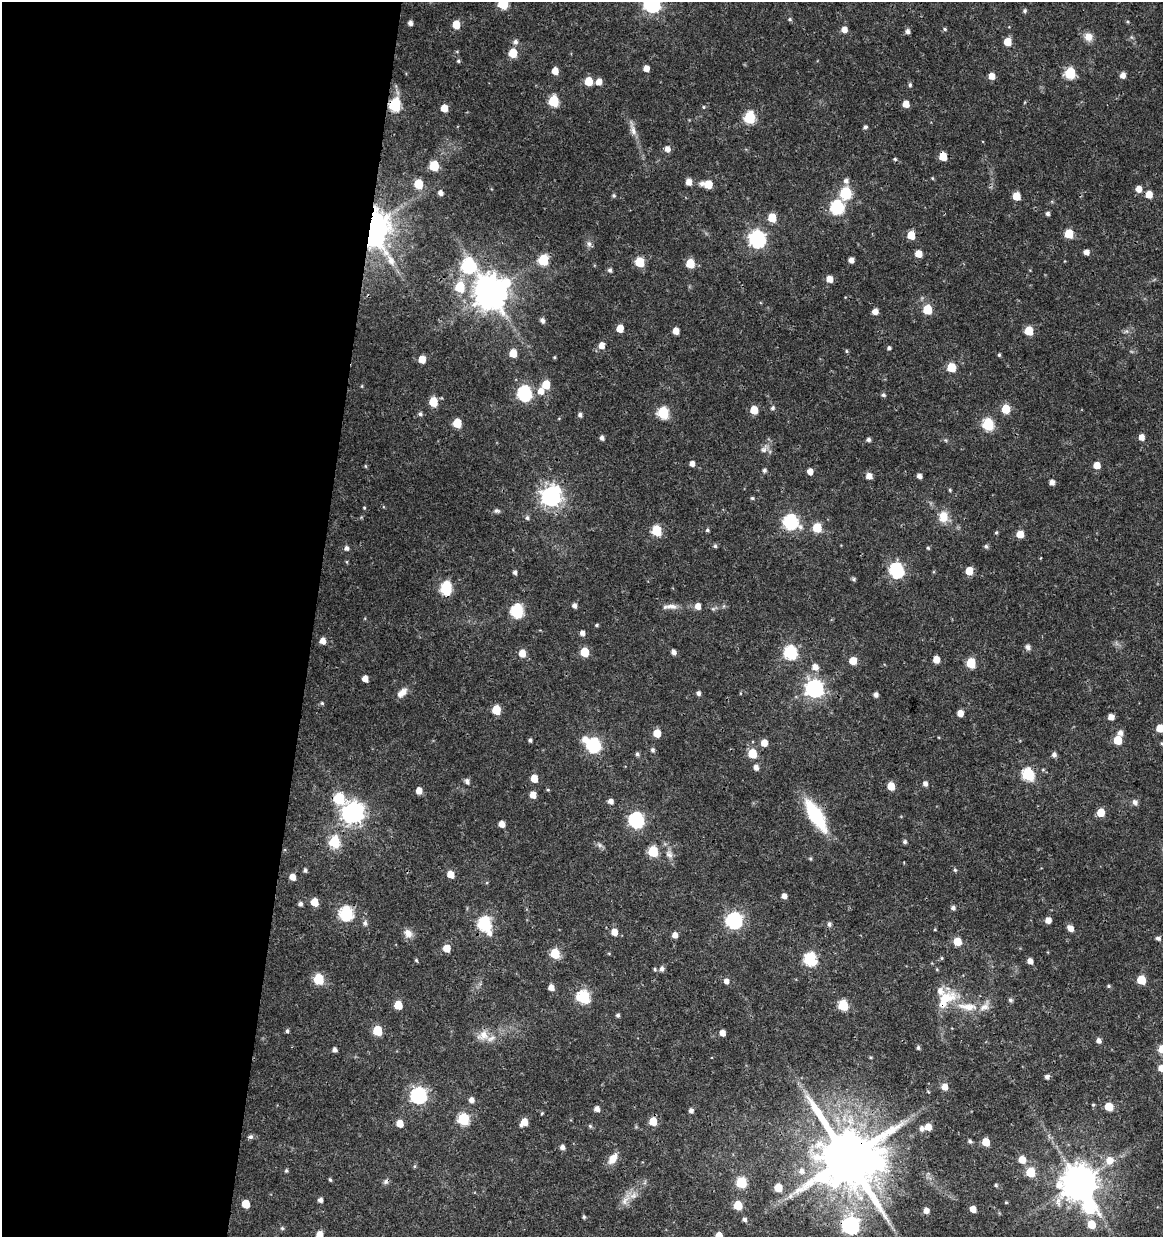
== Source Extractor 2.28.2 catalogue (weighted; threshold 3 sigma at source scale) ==
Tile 5 of 4 x 4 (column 1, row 2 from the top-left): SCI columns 283-1443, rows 2472-3706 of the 5147 x 4948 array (HDU 1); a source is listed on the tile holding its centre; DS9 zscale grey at full resolution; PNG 1165 x 1239 px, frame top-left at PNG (2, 2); no overlay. Shown black and unused: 27% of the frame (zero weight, under 3 of 4 exposures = <1% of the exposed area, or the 3 px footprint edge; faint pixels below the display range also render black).
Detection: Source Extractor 2.28.2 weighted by HDU 2 'WHT'; one run over the whole footprint, this tile lists its part. Background 0.0216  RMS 0.002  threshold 0.00884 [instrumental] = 3 sigma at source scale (4.5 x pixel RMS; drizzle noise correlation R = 1.50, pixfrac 1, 0.0396/0.0396 arcsec/px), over >= 5 px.
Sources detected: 292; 1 inside a brighter object's white glare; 1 cosmic-ray / hot-pixel residue — not listed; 4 inside a brighter listed object's ellipse — not listed separately; the other 286 listed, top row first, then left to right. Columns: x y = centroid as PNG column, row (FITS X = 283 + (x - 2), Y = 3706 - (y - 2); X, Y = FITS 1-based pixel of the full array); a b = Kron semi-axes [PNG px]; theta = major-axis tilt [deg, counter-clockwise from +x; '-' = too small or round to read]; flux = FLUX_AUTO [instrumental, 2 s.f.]
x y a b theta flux
503 3 7 6 - 13
652 4 8 7 - 70
1025 11 5 5 - 0.38
790 19 6 4 -1 0.3
410 23 5 4 - 0.8
456 24 6 5 - 3.7
844 29 6 6 - 1.3
945 29 5 4 - 0.25
907 31 5 5 - 0.7
1088 37 11 10 - 1.5
515 42 7 6 - 0.65
1007 42 6 5 - 3.6
513 53 6 6 - 5
458 61 5 4 - 0.31
646 68 5 5 - 1.5
555 71 6 5 - 1.8
1070 73 6 6 - 12
1123 75 6 5 - 1.2
991 76 6 5 - 1.7
588 81 6 5 - 4.1
599 82 6 6 - 1.6
910 85 5 4 - 0.35
553 101 7 6 - 11
906 104 5 5 - 2.1
395 105 7 6 - 20
704 107 4 4 - 0.22
444 108 6 5 - 2.4
750 118 7 6 - 17
865 127 5 4 - 0.43
633 131 14 7 -77 1.3
667 149 6 6 - 1.2
943 156 6 5 - 3.8
895 159 5 4 - 0.26
434 166 6 6 - 8.6
932 178 4 4 - 0.19
846 181 7 7 - 0.78
689 182 6 5 - 1.5
418 184 6 6 - 5.9
708 184 8 6 -9 4.6
1138 189 6 6 - 1.6
440 193 5 5 - 0.76
846 193 7 6 - 16
1149 194 6 5 - 2.5
614 196 5 5 - 0.33
1016 196 6 5 - 3.3
837 207 7 7 - 28
1047 213 5 5 - 0.48
772 218 6 5 - 5.2
372 228 13 9 -81 390
1069 234 6 5 - 5.8
911 235 6 5 - 3.9
757 239 9 7 -65 58
589 244 9 6 -74 0.66
1086 252 5 5 - 1.1
918 254 6 5 - 2.4
543 260 7 6 - 9.8
851 260 5 4 - 1.1
640 262 6 6 - 7.5
690 263 6 5 - 5.9
469 266 8 7 - 34
610 270 6 5 - 0.42
829 279 6 6 - 1.8
460 287 7 6 - 8.2
491 293 11 10 - 420
927 309 6 6 - 7
875 311 5 5 - 1.4
542 320 6 5 - 0.68
620 328 5 5 - 3.2
676 331 5 5 - 2.1
1029 331 6 5 - 5.8
601 345 6 6 - 1.5
889 348 5 4 - 0.41
846 351 5 3 - 0.23
513 353 6 5 - 3.3
999 355 4 4 - 0.28
554 357 4 4 - 0.21
422 359 6 5 - 2.8
951 367 6 5 - 6.1
546 385 6 6 - 4.1
362 386 5 3 - 0.18
540 391 8 7 - 1.6
525 393 7 7 - 38
883 395 5 5 - 0.4
433 402 6 5 - 5.9
773 408 6 5 - 0.41
1006 409 6 6 - 5.3
754 410 6 5 - 4.1
663 413 7 6 - 15
420 414 5 5 - 0.46
580 415 5 5 - 0.53
457 423 6 5 - 5.3
988 424 7 6 - 17
1141 437 6 5 - 1.3
602 438 5 4 - 0.6
868 439 4 4 - 0.49
764 449 13 7 59 1
692 464 5 5 - 0.95
1097 465 5 5 - 2.5
365 466 5 3 - 0.21
764 470 5 4 - 0.47
810 472 5 5 - 1.4
869 476 6 5 - 1.6
919 476 5 5 - 0.82
1052 482 5 5 - 0.97
950 490 4 4 - 0.24
551 496 8 8 - 110
752 498 4 4 - 0.27
364 508 4 3 - 0.2
497 511 7 6 - 0.46
943 517 14 12 85 2.7
527 518 6 6 - 0.48
791 522 8 7 - 37
817 528 6 5 - 6.7
707 530 4 4 - 0.34
657 531 6 6 - 10
996 532 4 4 - 0.22
1020 534 5 5 - 3.1
715 546 5 5 - 0.36
986 546 7 5 -73 0.37
346 548 6 6 - 0.67
928 548 5 4 - 0.29
347 562 5 3 - 0.2
897 570 7 7 - 37
969 571 6 5 - 3.6
515 572 5 4 - 0.52
854 579 5 5 - 0.33
446 588 8 6 87 19
574 606 5 5 - 0.75
671 606 18 7 -2 1.4
698 606 6 6 - 1.5
713 609 7 4 18 0.34
517 611 7 6 - 27
597 625 4 4 - 0.3
582 633 5 5 - 0.81
323 641 6 5 - 1.4
1028 647 8 7 - 0.61
584 652 6 5 - 6.2
674 652 5 4 - 0.87
522 653 6 5 - 2.7
791 653 7 6 - 27
936 659 5 5 - 2.4
853 661 6 5 - 3.2
971 663 6 6 - 7.7
815 667 7 7 - 1.5
365 679 5 5 - 1.5
814 689 7 7 - 74
402 693 13 8 37 1.6
698 693 5 5 - 0.55
876 695 5 5 - 0.78
322 703 5 4 - 0.24
496 710 6 5 - 6
960 713 5 5 - 1.9
1111 717 5 5 - 1.5
1160 728 6 5 - 3.2
657 733 6 5 - 3.5
1120 733 6 6 - 0.9
585 739 8 7 - 1.7
530 740 4 4 - 0.41
1118 740 6 5 - 5.6
764 743 6 5 - 2.2
1162 743 5 4 - 0.26
594 745 7 6 - 34
652 750 6 5 - 0.42
752 753 6 5 - 6.2
637 754 5 4 - 0.44
1054 754 5 5 - 0.69
756 767 6 5 - 0.96
1028 774 7 6 - 20
534 778 6 5 - 2.6
467 781 7 5 -69 0.68
925 784 5 5 - 0.8
891 786 6 5 - 3.8
419 791 6 5 - 1.7
533 795 6 5 - 1.8
339 798 7 6 - 11
611 801 5 5 - 1
1135 802 7 6 - 0.81
353 813 9 8 - 130
1101 813 5 5 - 4.3
815 815 28 10 -59 17
636 820 7 7 - 43
502 824 5 5 - 1.6
334 842 7 6 - 14
905 842 5 5 - 0.43
599 845 7 6 - 0.54
653 851 6 6 - 11
669 854 11 9 -65 1.2
305 870 5 4 - 0.4
955 870 5 5 - 0.28
451 874 6 6 - 2.1
292 877 6 5 - 1.5
784 896 5 4 - 1.1
315 902 6 5 - 3.2
300 904 5 4 - 0.52
953 908 5 5 - 0.61
346 913 7 7 - 30
734 920 7 7 - 52
1048 920 5 5 - 1.5
365 923 8 6 85 0.56
484 924 9 7 -66 29
829 924 6 5 - 0.56
1070 928 6 5 - 1.4
935 929 3 3 - 0.16
614 932 6 6 - 1.9
408 933 11 9 -43 1.4
675 935 5 5 - 1.3
1158 938 5 4 - 0.51
957 941 6 5 - 3.8
447 948 6 5 - 2.8
555 954 6 6 - 8
941 958 5 4 - 0.21
810 959 7 6 - 23
416 960 5 4 - 0.28
1030 961 5 5 - 1.3
655 969 5 4 - 0.27
662 969 6 5 - 0.71
319 979 6 6 - 11
1141 980 6 5 - 6.3
726 981 6 5 - 0.89
1109 986 5 4 - 0.29
551 987 5 5 - 1.5
583 997 7 6 - 24
946 997 31 16 11 5.2
1010 1000 6 5 - 0.44
398 1005 6 5 - 4.1
843 1005 6 6 - 11
968 1007 29 10 -4 4
618 1015 4 4 - 0.43
287 1031 5 4 - 0.36
377 1031 6 6 - 8.4
722 1033 5 5 - 1.5
483 1035 17 13 24 2.4
1099 1041 5 5 - 0.88
918 1048 5 5 - 0.39
335 1050 4 4 - 0.67
870 1057 5 3 - 0.19
1161 1068 5 5 - 2.1
1047 1077 5 5 - 0.64
945 1087 6 5 - 1.9
419 1095 7 7 - 51
471 1100 5 5 - 1
1093 1105 4 4 - 0.23
1109 1107 6 5 - 4.5
597 1109 5 5 - 1.1
691 1111 5 5 - 0.68
542 1113 4 3 - 0.2
463 1119 6 6 - 17
653 1121 6 5 - 4.5
524 1122 7 6 - 2.4
400 1123 6 6 - 2.1
590 1126 6 4 -46 0.3
928 1127 5 5 - 2.4
921 1128 6 6 - 0.75
250 1137 7 5 20 0.52
970 1141 4 4 - 0.39
986 1142 5 5 - 4.3
562 1147 5 5 - 0.8
848 1158 19 16 -27 1800
613 1159 14 8 56 2.1
1022 1160 6 5 - 3
1109 1160 8 8 - 2.3
414 1166 5 4 - 0.23
286 1171 5 4 - 0.28
801 1171 9 9 - 1.3
1030 1172 6 5 - 7.3
330 1180 4 3 - 0.29
741 1182 6 6 - 14
1079 1183 10 10 - 470
996 1185 4 4 - 0.24
778 1188 6 5 - 4.1
790 1196 9 6 63 0.73
625 1199 23 7 58 1.8
320 1200 5 4 - 0.73
1006 1202 4 4 - 0.2
246 1204 6 5 - 3.7
738 1205 6 5 - 6
1089 1206 12 9 -70 18
973 1209 5 5 - 2.2
926 1210 5 5 - 1.4
584 1217 4 4 - 0.3
744 1219 5 5 - 0.54
1091 1224 6 6 - 4.3
851 1225 8 7 - 54
282 1228 5 5 - 0.31
320 1235 6 5 - 2.2
719 1235 5 5 - 2.8
Overlapping masked pixels (flux is a lower limit): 9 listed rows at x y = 395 105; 943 156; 372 228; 791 522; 1028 774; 815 815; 346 913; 484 924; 848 1158
Isophote crosses this tile's border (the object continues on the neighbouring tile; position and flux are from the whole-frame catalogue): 7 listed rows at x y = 503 3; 652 4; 1160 728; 1162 743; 1161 1068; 320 1235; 719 1235